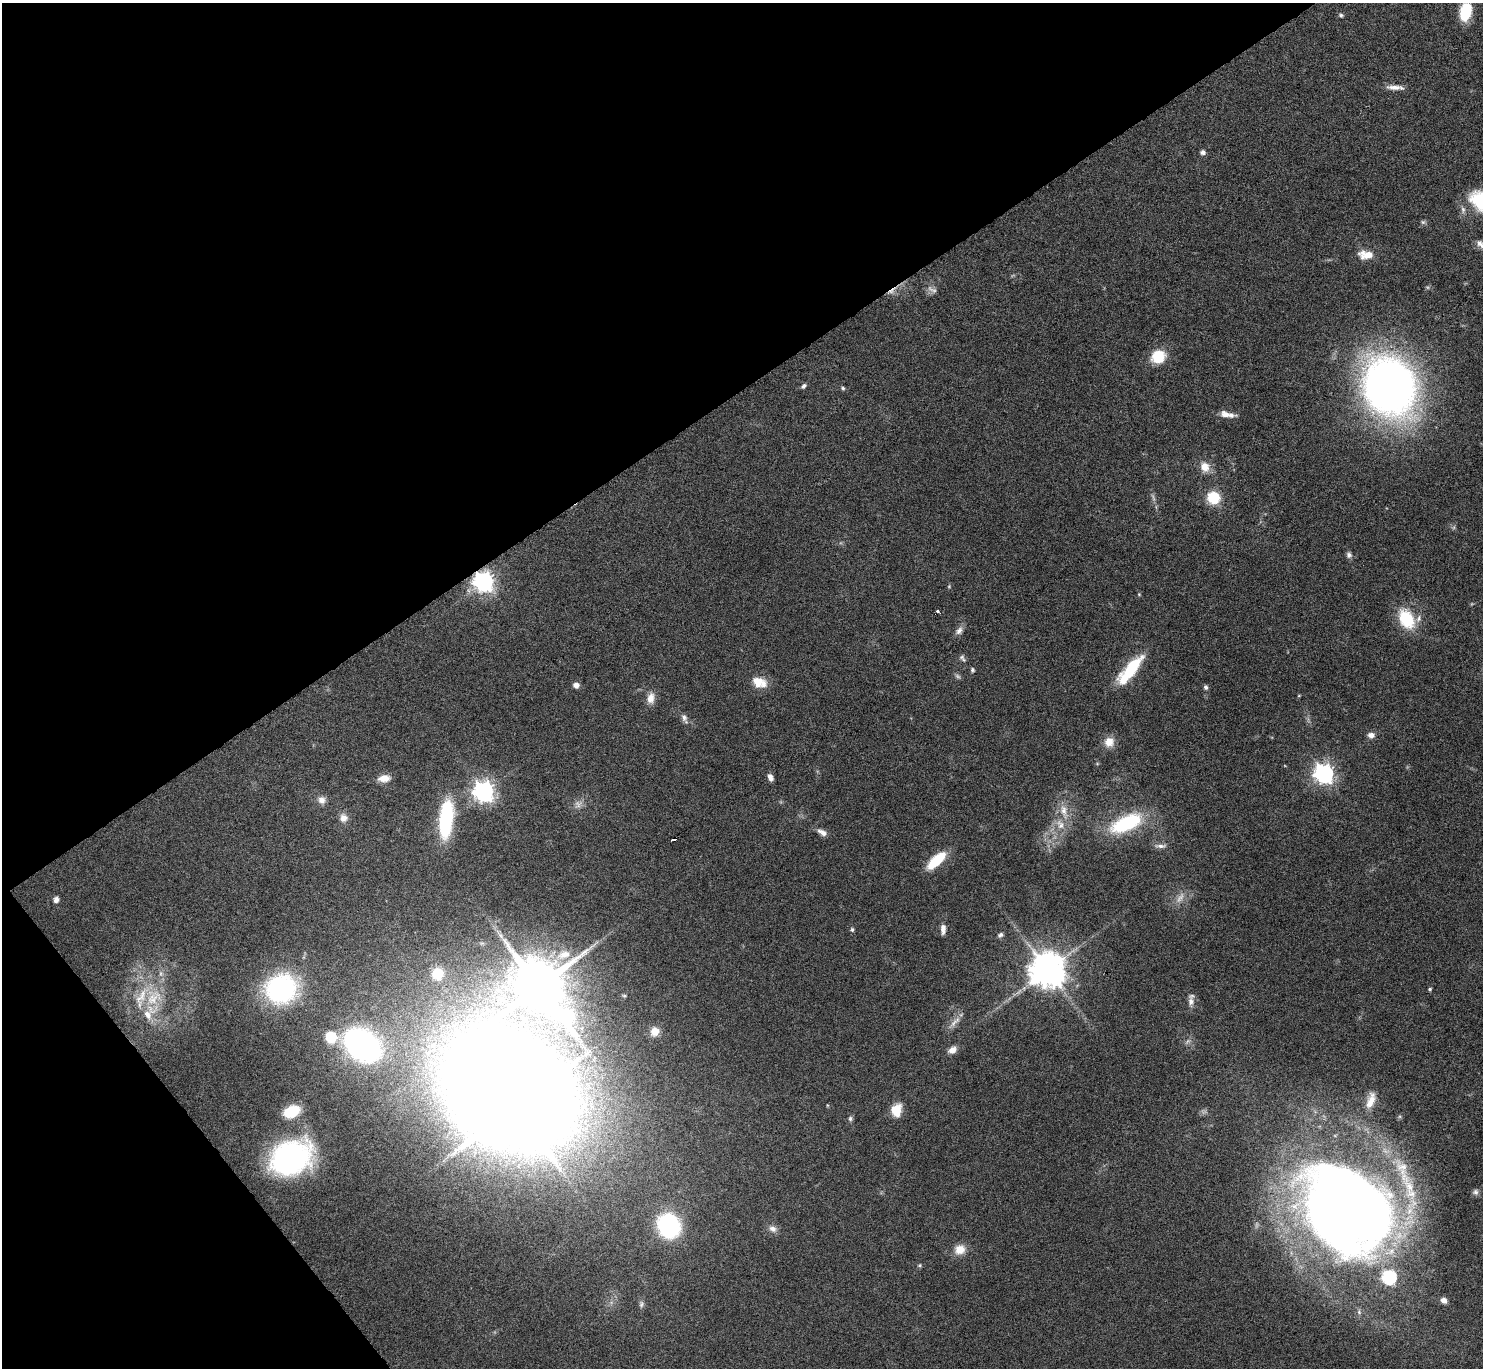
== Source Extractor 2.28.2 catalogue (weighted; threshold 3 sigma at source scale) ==
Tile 5 of 4 x 4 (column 1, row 2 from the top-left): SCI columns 12-1492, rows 2913-4278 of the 5947 x 5942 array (HDU 1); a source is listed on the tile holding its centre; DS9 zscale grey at full resolution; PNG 1485 x 1370 px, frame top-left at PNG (2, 3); no overlay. Shown black and unused: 34% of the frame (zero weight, under 4 of 8 exposures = <1% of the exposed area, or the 3 px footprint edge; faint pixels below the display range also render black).
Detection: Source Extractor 2.28.2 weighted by HDU 2 'WHT'; one run over the whole footprint, this tile lists its part. Background 0.0651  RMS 0.005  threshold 0.0203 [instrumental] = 3 sigma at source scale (4.09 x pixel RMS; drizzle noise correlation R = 1.36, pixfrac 0.8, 0.05/0.05 arcsec/px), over >= 5 px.
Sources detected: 95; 5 too faint to see at this stretch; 1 inside a brighter object's white glare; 3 cosmic-ray / hot-pixel residue — not listed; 9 inside a brighter listed object's ellipse — not listed separately; the other 77 listed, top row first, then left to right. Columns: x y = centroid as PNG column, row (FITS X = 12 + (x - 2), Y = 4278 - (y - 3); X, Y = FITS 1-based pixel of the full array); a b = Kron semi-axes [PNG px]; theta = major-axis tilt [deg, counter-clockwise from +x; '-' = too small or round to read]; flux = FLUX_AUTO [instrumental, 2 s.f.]
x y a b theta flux
1465 12 15 9 77 23
1341 15 6 5 - 0.84
1395 87 24 6 -4 3.7
1203 152 6 5 - 1.5
1463 210 10 6 -81 1.7
1423 222 6 6 - 0.92
1366 255 19 11 -2 6.8
1158 357 14 13 - 15
803 386 7 5 42 1.2
1390 386 50 42 -59 360
843 388 6 5 - 0.8
1225 414 12 8 -23 3.2
1205 467 14 12 -69 5.6
1213 498 11 11 - 17
1349 555 9 7 -72 1.5
484 582 8 7 - 300
949 586 5 4 - 0.54
1139 594 5 4 - 0.5
938 611 3 3 - 2
1406 619 19 13 -63 23
959 631 13 8 50 2.4
962 658 11 6 -51 1.3
1131 668 34 13 48 23
972 670 5 4 - 0.93
759 682 18 12 -20 8.1
576 685 6 5 - 2.8
1206 687 5 5 - 1.3
1299 696 5 3 - 0.4
651 698 15 10 79 4.4
684 718 13 6 -67 2.1
1371 735 8 7 - 2.5
1109 742 12 11 - 5.7
1324 774 7 7 - 250
770 777 7 5 -64 2.6
384 778 13 7 4 5.1
484 792 8 7 - 310
322 800 10 9 - 3
578 804 11 10 - 2.8
1064 811 26 10 -76 7.7
344 818 11 10 - 3.3
446 819 40 14 84 40
1126 823 36 16 25 39
822 832 14 7 -31 2.8
1161 846 17 6 -2 2.3
936 860 23 9 42 17
56 900 6 5 - 2.2
852 929 6 5 - 0.82
943 929 11 5 89 3
1000 935 8 6 26 1.3
564 955 23 12 20 9.1
1047 970 10 10 - 1300
437 974 13 12 - 11
538 986 23 20 80 3600
281 989 30 27 17 81
1430 989 4 3 - 0.83
624 996 6 4 -1 0.63
154 997 29 23 52 21
1191 1001 14 8 89 2.8
955 1022 24 7 47 3.7
655 1031 11 10 - 4.7
331 1037 11 11 - 13
362 1045 29 20 -34 160
952 1050 10 7 34 3.5
1371 1100 26 11 71 7.8
514 1107 20 14 48 4100
896 1110 13 10 81 8.4
292 1111 17 11 25 16
850 1119 7 6 - 1.1
290 1158 37 28 25 130
1475 1192 8 7 - 1.5
1347 1210 97 75 -47 670
669 1226 19 16 -66 73
773 1229 12 9 -27 2.7
960 1249 14 12 25 5.9
920 1265 6 5 - 0.69
1444 1300 8 7 - 2.5
641 1304 10 7 83 1.5
Overlapping masked pixels (flux is a lower limit): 1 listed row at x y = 484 582
Isophote crosses this tile's border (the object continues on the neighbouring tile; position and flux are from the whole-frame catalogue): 1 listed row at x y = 1465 12